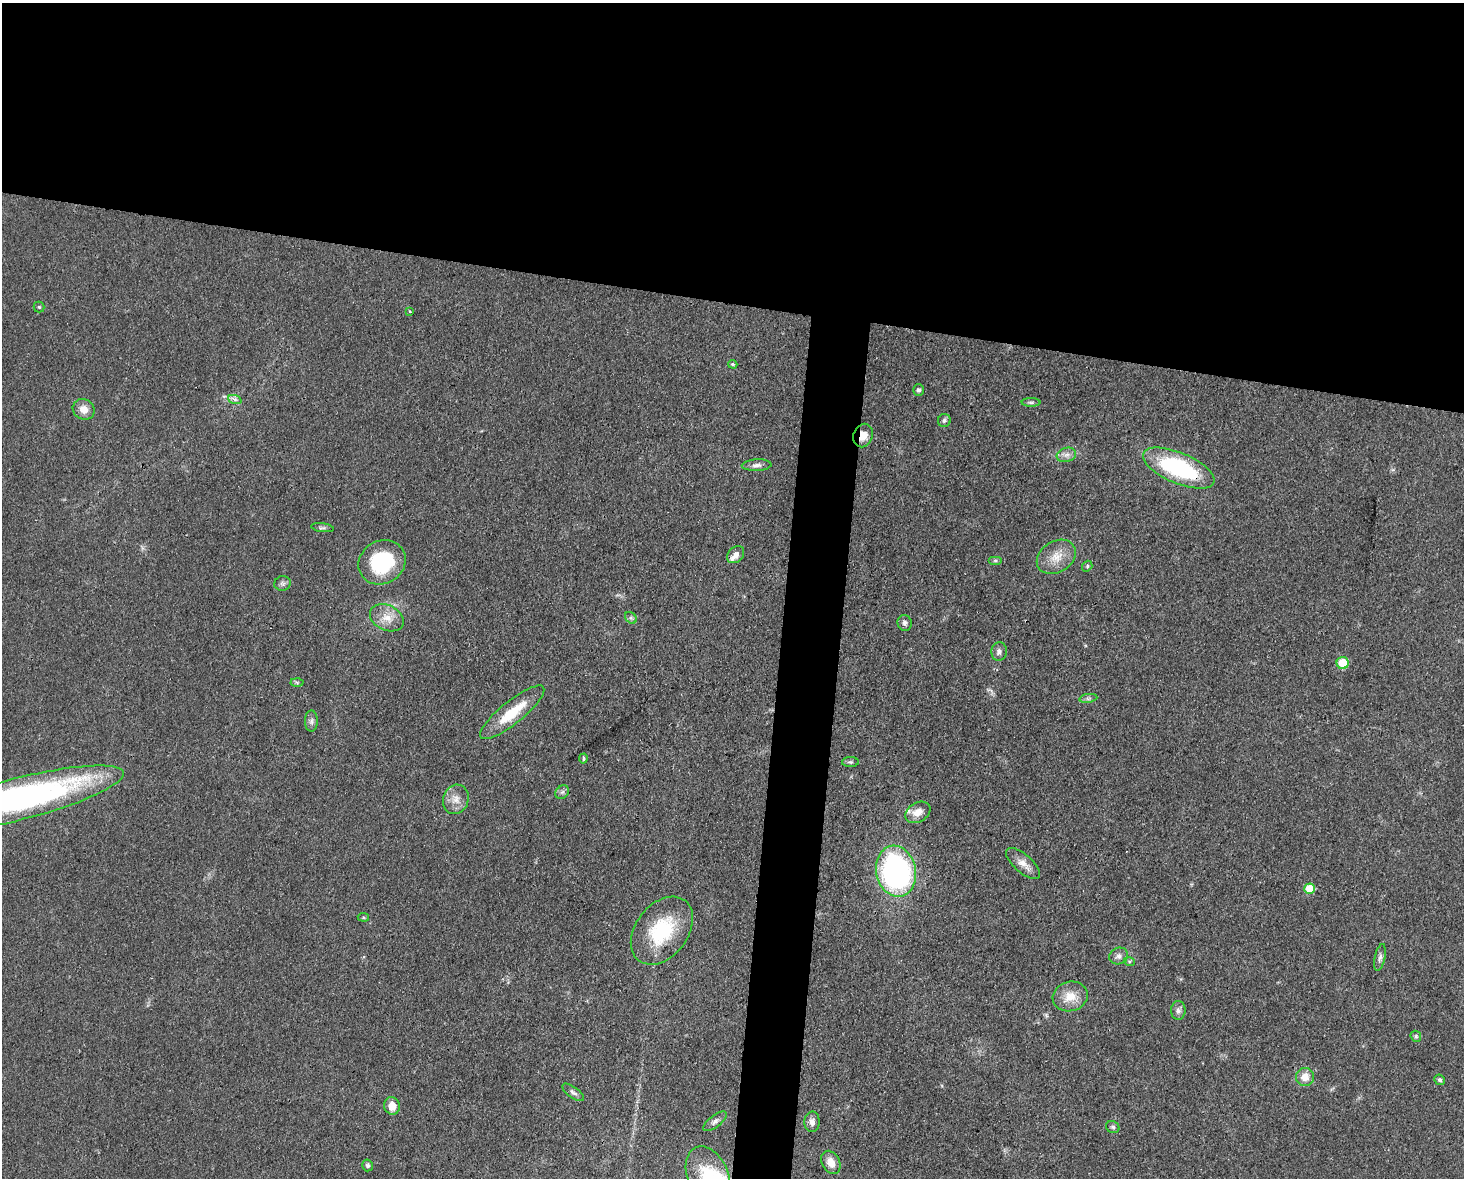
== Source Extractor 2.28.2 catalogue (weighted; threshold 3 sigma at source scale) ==
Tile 2 of 3 x 4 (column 2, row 1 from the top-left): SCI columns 1690-3151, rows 3529-4704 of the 4727 x 4704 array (HDU 1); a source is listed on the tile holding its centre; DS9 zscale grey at full resolution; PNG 1466 x 1180 px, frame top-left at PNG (2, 3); each listed source drawn as its Kron ellipse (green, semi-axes under 4 px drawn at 4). Shown black and unused: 28% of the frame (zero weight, under 3 of 4 exposures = <1% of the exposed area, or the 3 px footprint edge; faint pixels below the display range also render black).
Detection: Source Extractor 2.28.2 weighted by HDU 2 'WHT'; one run over the whole footprint, this tile lists its part. Background 0.0756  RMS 0.0062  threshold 0.028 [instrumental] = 3 sigma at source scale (4.5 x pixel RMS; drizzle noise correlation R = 1.50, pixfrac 1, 0.05/0.05 arcsec/px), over >= 5 px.
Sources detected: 56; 1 inside a brighter listed object's ellipse — not listed separately; the other 55 listed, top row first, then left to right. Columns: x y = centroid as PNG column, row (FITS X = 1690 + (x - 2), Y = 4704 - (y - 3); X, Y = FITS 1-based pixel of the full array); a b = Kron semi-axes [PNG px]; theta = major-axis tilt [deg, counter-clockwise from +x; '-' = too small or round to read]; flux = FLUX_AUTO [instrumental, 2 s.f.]
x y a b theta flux
39 307 5 5 - 0.94
410 311 3 2 - 0.82
733 364 5 3 - 0.86
918 390 6 5 - 1.7
235 400 7 4 -20 1.5
1031 402 9 4 0 1.5
84 409 11 10 - 5.7
944 420 6 6 - 1.7
863 436 12 9 69 7.1
1066 455 10 7 15 3.2
757 465 15 5 3 3
1179 468 38 15 -23 70
322 528 11 4 -7 1.5
736 555 10 7 45 3.7
1056 557 21 15 31 11
995 560 7 4 0 1.1
382 562 24 21 31 43
1087 566 6 4 53 0.96
282 583 8 7 - 2
387 618 18 12 -25 8.7
631 618 6 5 - 1.5
905 623 8 7 - 2
999 652 9 7 83 2.8
1343 663 6 6 - 20
297 682 6 4 -2 0.97
1088 698 9 4 8 1.6
512 712 40 11 39 22
311 721 10 6 90 2.1
583 758 5 4 - 1
850 762 8 5 0 1.3
562 792 7 6 - 1.7
19 799 108 21 14 230
456 799 15 12 68 6.4
918 812 13 9 31 7.1
1023 864 21 9 -41 6
896 871 26 20 -78 160
1309 889 5 5 - 19
363 917 6 4 -6 0.84
662 931 38 26 52 43
1119 956 9 8 - 2.9
1380 957 14 5 79 2.5
1129 961 5 3 - 0.86
1070 996 18 14 16 10
1178 1011 9 7 -89 2.4
1416 1036 6 5 - 0.96
1305 1077 9 9 - 6.4
1440 1080 5 5 - 1.3
573 1092 13 5 -36 2.2
392 1106 9 8 - 6.5
715 1121 14 6 38 2.5
812 1122 10 7 87 3.2
1113 1127 7 6 - 1.4
831 1162 12 9 -63 6.9
368 1165 6 5 - 1.5
708 1176 31 20 -68 28
Overlapping masked pixels (flux is a lower limit): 3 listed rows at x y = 863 436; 1179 468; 896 871
Isophote crosses this tile's border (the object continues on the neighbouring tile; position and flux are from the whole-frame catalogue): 2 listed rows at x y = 19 799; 708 1176